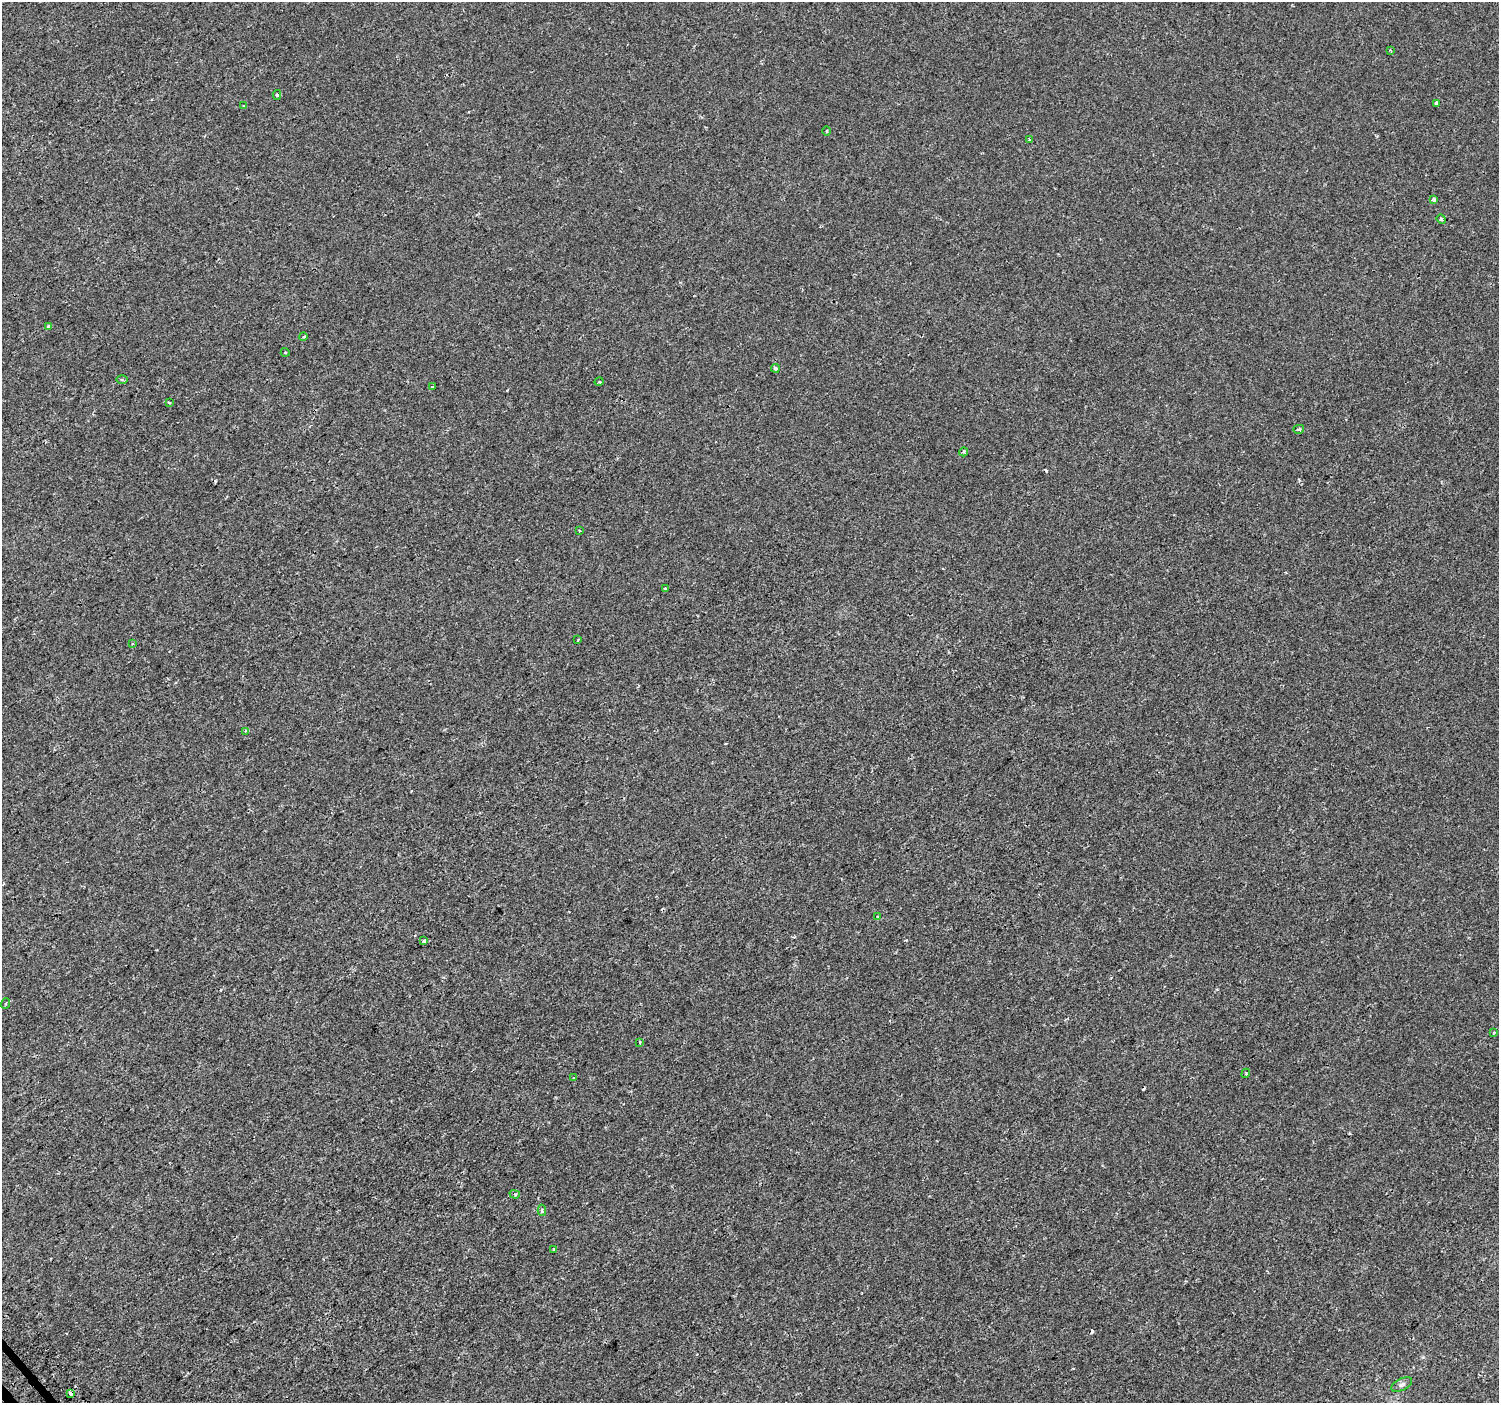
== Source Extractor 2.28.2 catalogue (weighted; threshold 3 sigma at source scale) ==
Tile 7 of 4 x 4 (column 3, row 2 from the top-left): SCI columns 3019-4515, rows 2963-4363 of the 6044 x 5984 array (HDU 1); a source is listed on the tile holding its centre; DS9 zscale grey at full resolution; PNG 1501 x 1405 px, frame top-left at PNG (2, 2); each listed source drawn as its Kron ellipse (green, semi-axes under 4 px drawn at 4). Shown black and unused: <1% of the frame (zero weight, under 2 of 3 exposures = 2% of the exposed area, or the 3 px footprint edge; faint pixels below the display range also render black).
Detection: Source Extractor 2.28.2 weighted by HDU 2 'WHT'; one run over the whole footprint, this tile lists its part. Background 7.43e-05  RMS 0.0033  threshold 0.0147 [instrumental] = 3 sigma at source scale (4.5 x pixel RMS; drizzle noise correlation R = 1.50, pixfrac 1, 0.0396/0.0396 arcsec/px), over >= 5 px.
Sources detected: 41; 6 cosmic-ray / hot-pixel residue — neither listed nor drawn; the other 35 listed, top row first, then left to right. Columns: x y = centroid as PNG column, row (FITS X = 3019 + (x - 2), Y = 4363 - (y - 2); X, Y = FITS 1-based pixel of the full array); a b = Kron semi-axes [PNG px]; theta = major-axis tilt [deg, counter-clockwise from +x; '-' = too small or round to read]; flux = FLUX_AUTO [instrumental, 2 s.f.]
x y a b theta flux
1390 50 3 2 - 0.27
277 95 5 4 - 0.42
1437 103 4 3 - 3.9
243 106 4 2 - 0.23
827 131 4 3 - 0.25
1030 140 3 3 - 0.35
1434 199 4 3 - 2.6
1441 219 5 4 - 0.92
48 326 3 3 - 0.84
303 337 4 3 - 0.3
285 352 4 3 - 0.25
775 368 4 3 - 0.72
122 380 6 4 -1 0.49
599 382 5 3 - 0.33
432 386 3 2 - 0.26
169 403 3 2 - 0.49
1299 429 5 4 - 0.49
963 452 4 3 - 0.47
579 530 3 3 - 0.39
665 589 3 3 - 0.55
578 640 4 3 - 0.42
132 644 4 3 - 0.33
245 731 3 2 - 0.26
878 917 4 3 - 0.42
424 941 4 3 - 0.82
6 1003 5 2 - 0.32
1494 1032 2 2 - 0.3
640 1042 3 3 - 0.37
1246 1073 5 3 - 0.32
574 1078 4 3 - 0.34
515 1194 5 4 - 0.53
542 1210 5 4 - 0.65
554 1249 3 3 - 0.51
1402 1385 11 6 26 0.97
70 1393 4 4 - 2.6
Overlapping masked pixels (flux is a lower limit): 1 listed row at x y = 70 1393